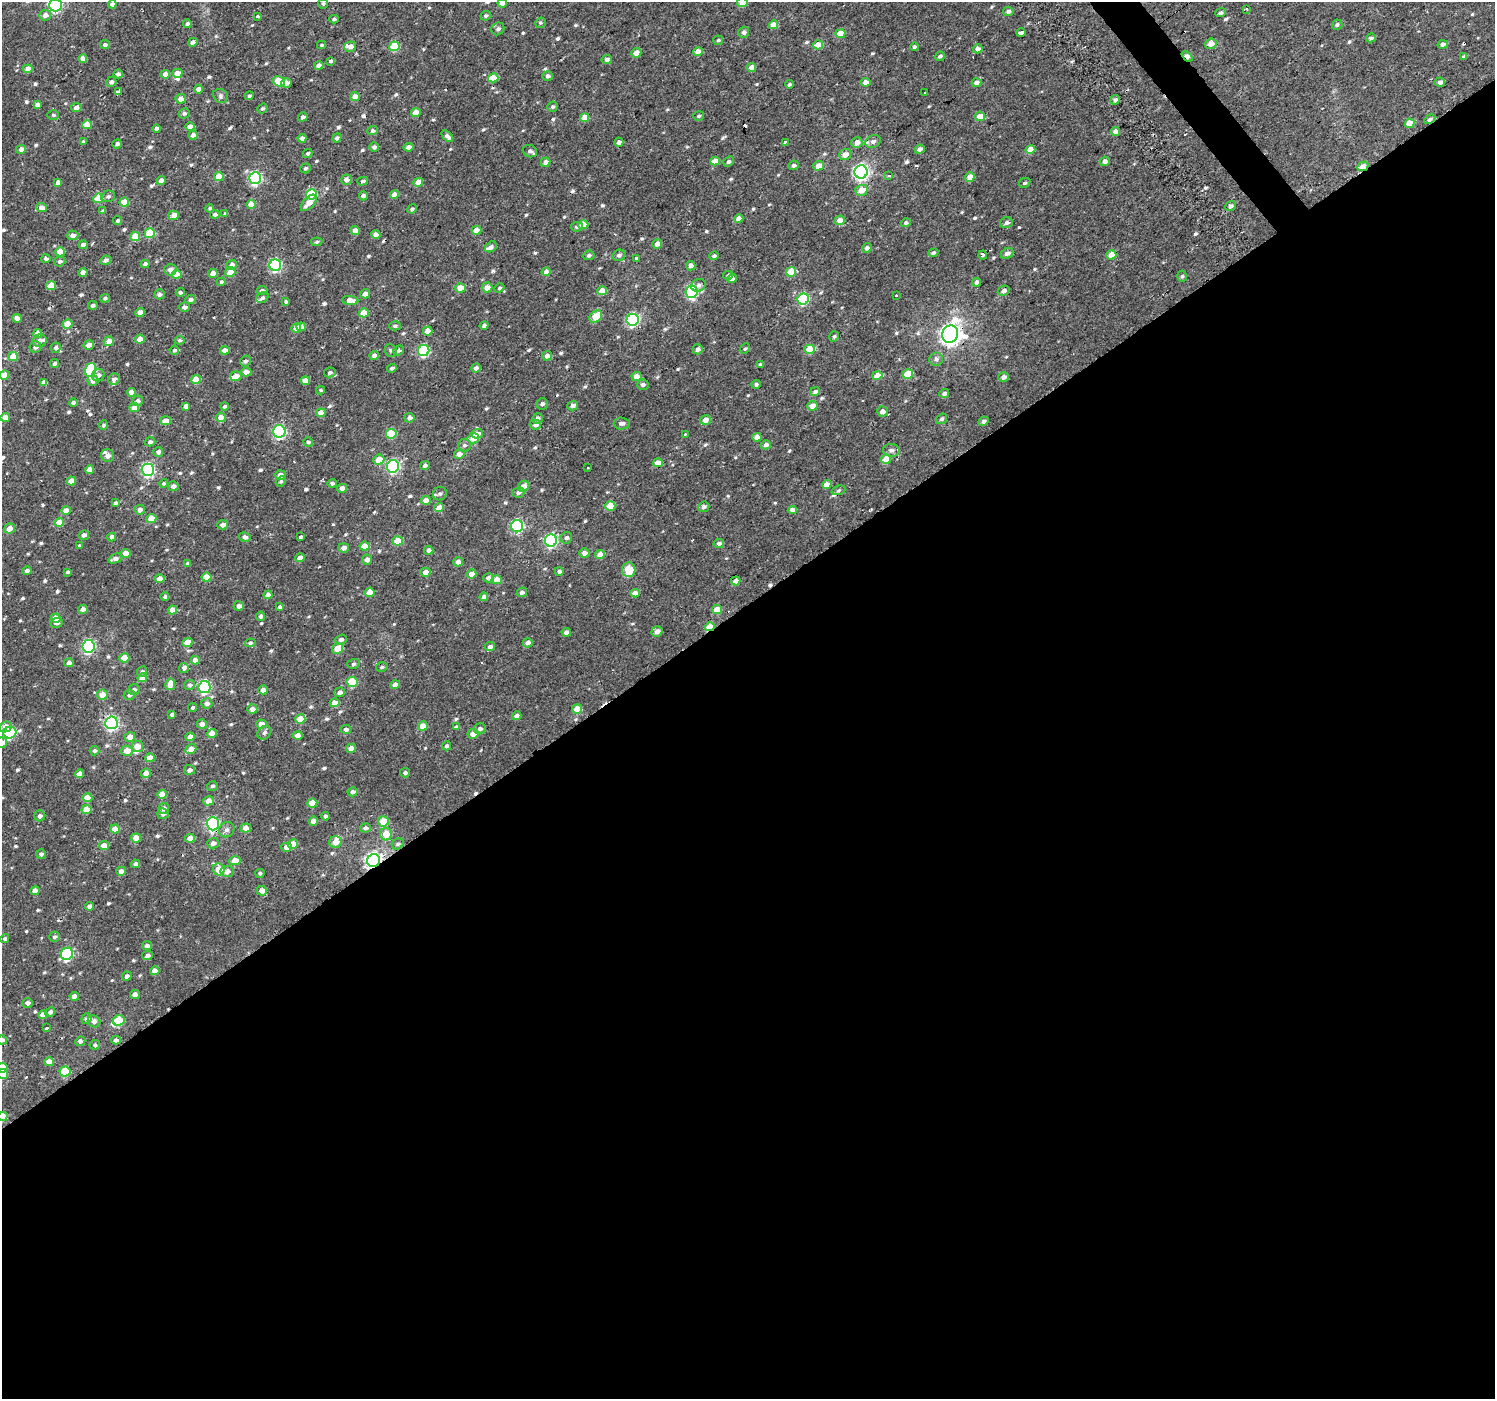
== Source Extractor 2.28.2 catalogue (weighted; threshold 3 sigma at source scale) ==
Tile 15 of 4 x 4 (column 3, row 4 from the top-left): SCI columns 3037-4529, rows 230-1626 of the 6021 x 5949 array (HDU 1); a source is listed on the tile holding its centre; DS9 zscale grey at full resolution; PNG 1497 x 1401 px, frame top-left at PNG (2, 2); each listed source drawn as its Kron ellipse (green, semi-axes under 4 px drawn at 4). Shown black and unused: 57% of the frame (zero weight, under 2 of 3 exposures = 2% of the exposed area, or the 3 px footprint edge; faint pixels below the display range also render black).
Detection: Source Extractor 2.28.2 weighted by HDU 2 'WHT'; one run over the whole footprint, this tile lists its part. Background 0.00284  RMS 0.0057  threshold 0.0255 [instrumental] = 3 sigma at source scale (4.5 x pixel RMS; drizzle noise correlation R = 1.50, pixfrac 1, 0.0396/0.0396 arcsec/px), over >= 5 px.
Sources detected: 660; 18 cosmic-ray / hot-pixel residue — neither listed nor drawn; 15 inside a brighter listed object's ellipse — not listed separately; of the other 627, all 500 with FLUX_AUTO >= 0.93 (the completeness limit of this list) listed and drawn (127 fainter detections not listed), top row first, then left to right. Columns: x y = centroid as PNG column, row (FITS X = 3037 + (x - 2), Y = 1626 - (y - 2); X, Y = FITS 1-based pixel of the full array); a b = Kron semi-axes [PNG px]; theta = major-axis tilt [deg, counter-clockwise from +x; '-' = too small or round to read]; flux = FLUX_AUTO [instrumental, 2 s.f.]
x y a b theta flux
323 3 5 5 - 1.1
502 3 5 4 - 6.7
742 3 5 4 - 7.1
112 4 4 4 - 2.2
55 5 6 6 - 80
1246 9 4 2 - 1.2
1008 12 5 5 - 1.9
1221 13 5 4 - 1.6
45 15 6 5 - 3.3
258 16 3 3 - 3.2
486 16 5 4 - 1.4
334 19 5 3 - 0.93
540 23 5 5 - 1.1
187 24 4 4 - 1.6
774 25 4 4 - 7.1
1337 25 5 5 - 1.2
498 29 7 6 - 1.9
744 32 5 5 - 2
1021 33 4 3 - 4
840 34 5 4 - 8.8
1371 38 5 4 - 1.5
718 40 5 4 - 1
193 42 5 4 - 2.6
1211 44 6 5 - 4.6
1443 44 5 4 - 2.5
105 45 5 4 - 1.1
321 45 4 3 - 0.95
818 45 5 4 - 8.4
395 46 5 5 - 20
350 47 6 5 - 2.5
914 47 4 4 - 1.3
978 49 5 4 - 2.9
698 52 5 4 - 7.1
636 53 5 4 - 4.9
940 56 5 4 - 1.5
1187 56 6 4 -40 4.3
1464 57 4 3 - 1.5
83 58 4 4 - 3.4
607 60 5 4 - 1.9
331 61 3 3 - 4.3
319 65 4 4 - 3.3
751 67 5 4 - 3.9
28 69 4 4 - 4.2
177 73 5 4 - 6.4
118 74 4 4 - 1.6
165 74 5 4 - 3.5
548 76 5 5 - 1.6
493 78 5 4 - 8.3
111 82 5 5 - 1.9
279 82 6 5 - 15
866 82 5 4 - 4.4
1440 82 5 4 - 2
286 83 5 5 - 3
976 83 5 4 - 4.1
789 84 4 4 - 1
198 89 4 4 - 3.8
118 92 4 3 - 11
925 93 3 3 - 2.7
220 96 8 6 -40 1.4
249 96 4 4 - 1.1
355 97 5 4 - 4.4
181 99 5 4 - 4.8
1115 100 5 4 - 1.9
37 105 4 4 - 2.2
553 107 5 5 - 1.3
76 108 5 4 - 2.7
262 109 5 4 - 0.96
184 113 6 5 - 1.4
416 113 5 4 - 6.4
53 115 6 5 - 1
699 116 5 4 - 1.2
980 116 5 4 - 7
303 117 5 4 - 1.7
585 118 4 4 - 7.3
1430 119 6 4 32 1.4
1410 123 5 4 - 7.7
87 125 5 4 - 10
190 127 5 4 - 4.5
156 129 4 4 - 2.2
372 131 5 4 - 1.8
1116 132 4 4 - 3.9
193 135 5 4 - 3.3
447 136 7 4 -46 1.9
302 138 4 4 - 2.4
337 138 5 4 - 1.3
873 141 8 6 22 2
83 142 3 3 - 1.1
619 142 4 4 - 2.7
785 142 4 3 - 4.3
857 143 5 5 - 4.1
117 144 5 4 - 1.5
374 147 5 5 - 1.8
409 147 5 4 - 2.7
21 149 5 4 - 3.1
920 149 5 4 - 2.2
1030 150 5 4 - 8.3
530 151 7 6 - 2
308 153 5 4 - 1
845 154 6 5 - 3.9
715 161 5 4 - 5.3
1105 161 5 4 - 2.5
546 162 5 4 - 2.8
728 162 6 4 41 1.3
794 165 5 4 - 1.3
818 166 5 5 - 5.8
1363 166 6 4 26 6.7
306 168 5 4 - 0.96
861 172 6 6 - 180
219 176 5 4 - 7.9
889 176 3 3 - 2.2
970 177 5 4 - 5.9
255 178 6 6 - 83
161 180 4 4 - 2.8
346 180 5 5 - 3.1
363 181 5 4 - 1.2
58 182 4 4 - 2.5
418 182 5 4 - 7.4
1024 183 6 4 29 1
861 190 6 5 - 7.4
311 194 5 5 - 32
394 194 4 4 - 4.4
108 196 7 5 16 1.5
363 196 5 4 - 1.4
98 198 5 5 - 14
124 202 5 4 - 8.1
309 203 10 5 46 5.7
251 204 4 4 - 5.7
1231 206 6 4 37 1.7
42 208 5 4 - 4.8
210 208 4 4 - 0.99
412 209 5 4 - 1.3
103 211 4 3 - 1.1
215 214 5 4 - 1.4
225 214 4 3 - 1.1
174 215 5 4 - 5.3
739 219 4 4 - 4.6
840 220 5 4 - 5.8
118 221 5 4 - 1.2
906 223 5 4 - 1.3
1006 223 6 5 - 1.8
583 225 5 4 - 7.5
577 227 6 4 4 1.3
476 230 5 4 - 7.6
355 231 4 4 - 3.4
150 233 5 5 - 19
73 235 5 5 - 3.5
376 235 5 4 - 3.8
135 237 5 4 - 8
317 242 5 4 - 0.94
657 244 5 4 - 3
83 245 4 4 - 2.3
491 247 6 5 - 1.9
867 248 5 4 - 1.8
60 252 5 4 - 9.3
933 253 5 4 - 1
1007 253 7 5 25 2.5
589 255 5 5 - 1.3
619 255 6 5 - 1.5
983 255 4 3 - 1.4
1111 255 5 4 - 9.2
714 256 4 4 - 1.6
636 258 3 3 - 2.9
46 259 4 4 - 2.1
105 260 5 4 - 1.9
60 261 5 5 - 1.7
145 264 4 4 - 2
232 265 5 5 - 3.2
275 265 6 6 - 70
691 266 5 4 - 3
170 270 6 5 - 3.1
83 272 4 4 - 2.6
230 272 5 5 - 5.7
546 272 4 4 - 3.6
791 272 5 4 - 12
213 273 5 4 - 6
177 274 5 4 - 8.2
728 275 5 4 - 0.94
1182 276 5 5 - 0.97
732 278 5 4 - 2.8
221 282 4 4 - 0.94
976 282 4 4 - 2.1
51 285 5 4 - 7.7
698 285 7 6 - 2
460 288 5 4 - 7.7
487 288 5 5 - 4.4
499 288 5 4 - 1
262 290 5 4 - 1.6
602 291 5 4 - 7.2
1004 291 6 5 - 2.6
180 292 4 4 - 1.1
691 292 6 6 - 72
159 294 5 5 - 1.4
365 294 5 4 - 3.5
896 295 3 3 - 1.3
105 298 5 4 - 1.1
262 298 6 5 - 1.1
803 299 6 5 - 45
190 300 5 4 - 1.7
350 300 8 4 -4 6.2
286 302 4 3 - 1.1
93 305 4 4 - 1.5
184 307 5 4 - 1.7
140 313 5 4 - 5.2
364 313 5 4 - 7.6
596 316 7 5 43 11
17 318 5 4 - 3.2
633 320 6 6 - 73
67 324 5 4 - 8.4
484 325 4 4 - 1.5
395 326 6 4 -1 1.2
301 327 5 4 - 2.5
296 328 5 4 - 6.4
428 331 5 4 - 5.3
37 334 5 4 - 5.7
950 334 9 8 - 370
834 336 5 4 - 0.98
140 339 5 4 - 4.7
39 340 7 6 - 2.2
179 340 5 4 - 0.95
109 341 5 4 - 5.3
89 345 5 4 - 3.5
35 347 6 5 - 1.9
56 348 5 5 - 1.5
698 349 5 5 - 2
745 349 6 4 48 0.93
810 349 5 4 - 14
174 350 5 4 - 1.1
225 350 4 4 - 4.6
391 350 6 5 - 1
398 351 6 4 41 1.4
424 351 6 5 - 51
13 356 5 4 - 9.9
374 356 4 4 - 2.5
547 356 5 4 - 3
936 359 7 6 - 2
245 361 5 5 - 1.5
54 363 4 4 - 1.2
760 365 4 4 - 1
392 368 5 3 - 1.3
476 368 4 4 - 2.1
90 370 7 5 71 37
246 372 5 4 - 3.7
330 372 6 5 - 1.1
908 374 5 4 - 14
4 375 5 4 - 6.8
98 375 6 6 - 1.8
236 376 5 5 - 6.3
637 376 5 4 - 5.1
877 376 5 4 - 8.8
1004 377 5 4 - 2.4
114 379 6 5 - 1.5
93 380 5 5 - 3.3
196 380 5 4 - 8.6
305 381 5 4 - 4.9
44 382 4 4 - 2.9
756 384 4 4 - 1.2
643 385 6 5 - 1.6
321 390 4 3 - 0.98
815 391 5 4 - 2.1
131 392 4 4 - 4.4
944 393 5 4 - 1.5
137 401 5 5 - 1.8
73 403 4 4 - 1.4
542 404 5 5 - 1.4
186 406 4 4 - 2.4
224 406 4 4 - 1.1
573 406 5 4 - 2.2
812 406 5 4 - 4.7
134 408 5 4 - 6.2
883 411 5 5 - 3.9
321 413 5 4 - 5.4
5 417 5 4 - 5.1
221 417 5 4 - 5.2
409 418 5 4 - 2.2
538 418 5 5 - 2.2
942 419 6 5 - 1.2
705 420 5 5 - 3.6
166 421 5 4 - 4.4
984 421 5 4 - 1.4
622 423 8 6 -3 1.6
103 425 5 4 - 1.3
535 425 5 5 - 2.2
279 431 6 6 - 76
391 434 5 5 - 22
477 434 5 5 - 4.9
685 434 4 3 - 1.6
757 437 5 4 - 3.7
473 438 6 5 - 6.5
150 442 5 4 - 1.3
308 442 5 4 - 1.2
464 445 6 6 - 1.5
766 445 5 4 - 2.4
891 450 8 6 -4 2.1
158 452 5 5 - 1.6
459 454 5 5 - 4.2
108 456 6 6 - 2.8
379 459 6 5 - 8.5
886 459 5 4 - 9.7
658 463 5 4 - 5.7
425 465 5 4 - 1.6
393 466 6 6 - 81
588 468 3 3 - 1.2
90 469 4 4 - 3.7
148 470 6 6 - 85
280 475 5 5 - 3.3
71 481 5 4 - 5.5
281 481 5 4 - 1.1
164 483 4 4 - 1
332 483 5 4 - 1.5
827 484 5 4 - 5.1
173 486 5 5 - 2.2
524 486 6 5 - 4.3
342 488 5 4 - 3
838 490 7 4 20 0.96
518 492 6 5 - 1.9
440 494 7 6 - 1.5
426 500 5 4 - 5.1
116 503 4 3 - 1.3
610 506 5 5 - 8.4
704 507 5 5 - 1.8
439 508 5 4 - 5.9
66 510 5 4 - 4.1
140 510 5 5 - 2.5
792 510 4 4 - 3.6
151 519 5 4 - 8.7
59 523 5 4 - 8.4
223 525 5 4 - 2.4
517 526 6 6 - 74
10 528 5 5 - 4.5
84 535 5 5 - 2
112 537 4 4 - 2.7
245 537 6 4 -14 2
300 537 3 3 - 2.2
566 538 6 5 - 1.5
398 541 5 4 - 10
551 541 6 6 - 80
719 543 5 4 - 1.9
79 546 4 3 - 0.96
365 546 5 4 - 7.4
344 548 5 4 - 3
429 550 5 4 - 1.9
126 553 5 4 - 6
584 553 5 4 - 3.2
600 554 5 4 - 4.3
300 558 4 4 - 4.3
115 559 7 4 20 2.5
367 559 5 5 - 2.9
458 562 5 4 - 3.4
187 564 4 4 - 1.7
629 570 7 6 - 17
27 571 5 4 - 1.7
559 571 4 4 - 1.7
67 572 4 3 - 0.93
425 572 5 4 - 4.6
472 574 5 4 - 4.8
207 577 5 4 - 9
489 578 5 4 - 2.4
160 579 5 4 - 3.7
497 580 5 4 - 6.3
736 581 5 4 - 5.8
370 592 5 4 - 6
522 592 5 5 - 2.1
635 593 5 4 - 4.1
268 595 4 4 - 4.3
165 597 4 4 - 1.4
484 597 4 4 - 2.7
239 606 5 4 - 2.3
280 607 4 4 - 1.4
83 609 5 4 - 2.5
717 609 5 4 - 7.9
172 610 4 4 - 5.8
261 616 5 4 - 1.6
56 618 5 4 - 6.9
57 623 6 5 - 2.1
710 627 5 4 - 11
657 631 5 5 - 2.9
566 632 5 4 - 2.2
341 639 6 5 - 1.8
187 642 5 4 - 7.1
250 643 5 4 - 1.1
528 643 5 4 - 2.5
88 646 6 6 - 83
490 647 5 4 - 2
337 649 6 5 - 8.6
124 658 5 4 - 6.1
195 660 4 4 - 3.7
69 663 5 4 - 2
353 664 6 5 - 1
382 667 6 4 17 1
184 668 5 5 - 2.2
142 671 5 5 - 1
142 678 5 4 - 6
352 682 5 5 - 23
170 684 6 5 - 5.4
190 685 5 5 - 1.6
395 685 4 4 - 4.1
204 687 6 6 - 86
134 690 6 5 - 1.7
263 690 5 4 - 2.9
339 692 5 4 - 2.3
102 695 5 5 - 6.8
129 695 5 5 - 1.6
207 703 5 5 - 2.5
335 703 5 4 - 6.2
192 708 4 4 - 1
252 709 5 4 - 3
577 709 5 4 - 7.3
172 715 4 3 - 1.4
517 716 5 4 - 2.8
300 719 5 4 - 8.6
111 723 6 6 - 110
202 724 5 5 - 3.1
261 724 5 4 - 7.2
423 726 5 4 - 6.7
5 727 6 5 - 5.2
456 727 4 4 - 1.4
346 729 5 4 - 1.4
480 729 6 5 - 1.6
10 733 6 6 - 44
264 733 8 6 43 1.7
212 734 5 4 - 7
473 734 5 5 - 5.2
298 736 5 4 - 4.4
130 737 5 4 - 4.4
190 737 4 4 - 3.9
2 743 5 5 - 3.6
137 746 6 5 - 6.9
447 746 4 4 - 1.7
351 748 5 4 - 4.3
191 749 6 5 - 3.7
95 751 5 4 - 1.2
127 751 5 5 - 6.5
150 758 5 4 - 6.4
189 770 5 5 - 2.2
146 773 5 4 - 5.4
405 773 5 4 - 1.6
80 774 5 4 - 4.4
212 786 5 4 - 1.2
353 792 5 4 - 1.8
162 794 5 4 - 6.9
87 797 5 4 - 6.8
208 801 5 4 - 4.3
312 803 5 4 - 8.5
164 808 5 5 - 2.4
86 810 5 4 - 6
163 814 5 5 - 2.1
40 816 5 5 - 1.9
325 816 4 4 - 1.2
313 821 5 4 - 3.2
383 821 5 5 - 11
213 824 6 6 - 92
246 828 5 4 - 3.6
365 828 5 4 - 2
115 829 5 4 - 6.3
227 830 8 7 - 2
386 834 6 6 - 9.1
136 838 5 4 - 7.1
190 838 5 4 - 4.6
335 842 6 6 - 5.2
213 843 6 5 - 2.3
293 844 5 4 - 5.4
398 844 6 5 - 1.2
104 845 5 4 - 6.2
286 847 5 4 - 3.7
41 854 5 5 - 1.5
235 861 5 4 - 7.1
374 861 7 6 - 220
136 864 4 4 - 1.8
219 869 6 5 - 7.9
121 871 5 4 - 3.4
227 871 7 5 6 4.3
260 873 4 4 - 1.1
35 891 5 4 - 3.8
262 891 5 5 - 4.3
89 906 4 4 - 1.6
54 937 5 5 - 1.2
5 939 4 4 - 1.2
147 946 5 4 - 2.4
67 954 6 6 - 60
147 956 5 4 - 2
155 971 5 4 - 3.9
127 976 5 4 - 1.8
135 994 5 4 - 2.8
74 996 4 4 - 2.6
28 1003 5 5 - 2
50 1012 5 4 - 1.8
43 1014 5 4 - 4.4
86 1019 5 5 - 1.3
119 1020 6 5 - 20
94 1021 6 5 - 2.1
47 1028 3 3 - 2.7
2 1040 5 4 - 1.3
116 1040 4 4 - 2.2
80 1041 5 4 - 1.7
95 1045 5 4 - 1.1
49 1062 5 4 - 6.1
2 1068 5 5 - 13
65 1071 5 5 - 22
3 1074 5 5 - 6.4
3 1116 5 4 - 8
Overlapping masked pixels (flux is a lower limit): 12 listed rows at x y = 818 45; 1187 56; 493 78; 1430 119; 1363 166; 861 172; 1111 255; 950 334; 710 627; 213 824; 374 861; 2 1068
Isophote crosses this tile's border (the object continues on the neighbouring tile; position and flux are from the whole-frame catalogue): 9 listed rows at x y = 502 3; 742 3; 55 5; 4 375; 2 743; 2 1040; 2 1068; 3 1074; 3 1116